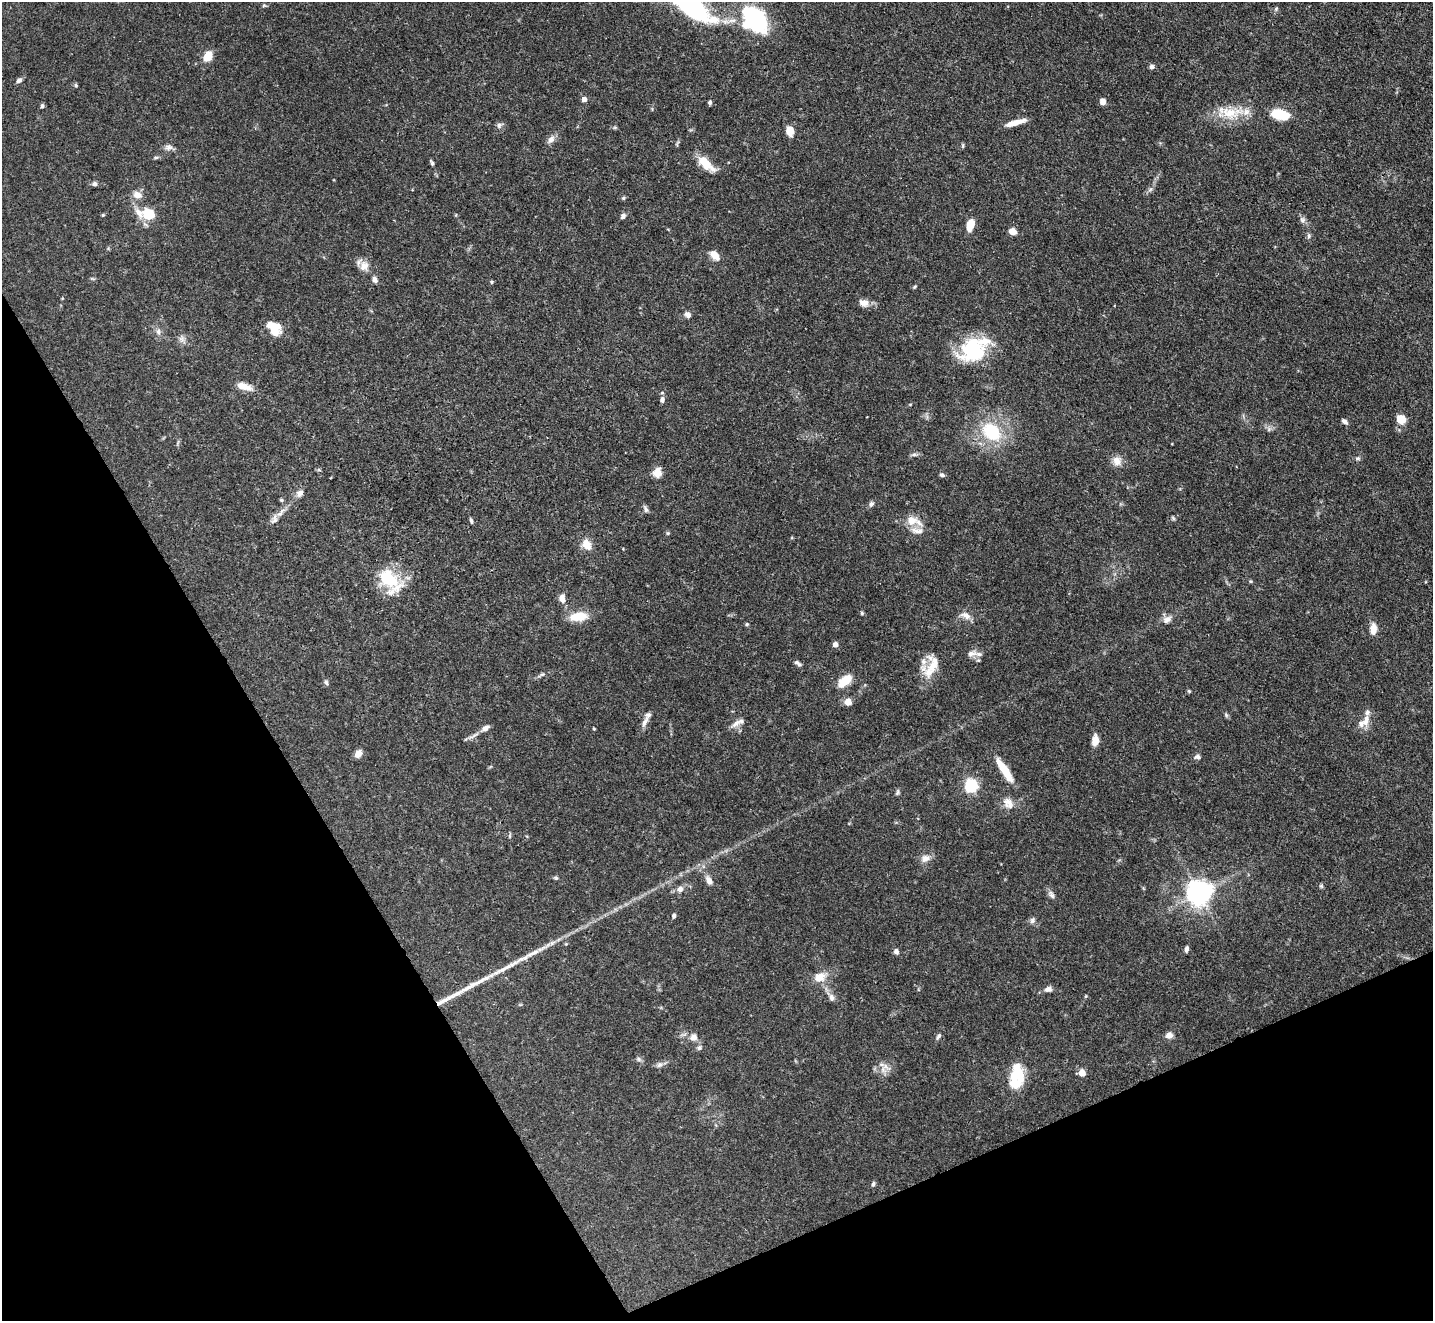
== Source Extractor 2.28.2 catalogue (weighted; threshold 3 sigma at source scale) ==
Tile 14 of 4 x 4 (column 2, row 4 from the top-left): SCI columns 1433-2863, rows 290-1608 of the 5728 x 5718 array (HDU 1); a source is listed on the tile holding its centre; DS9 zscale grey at full resolution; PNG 1435 x 1323 px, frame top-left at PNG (2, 2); no overlay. Shown black and unused: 25% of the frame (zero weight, under 3 of 4 exposures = <1% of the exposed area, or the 3 px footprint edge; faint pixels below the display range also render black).
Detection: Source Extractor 2.28.2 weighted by HDU 2 'WHT'; one run over the whole footprint, this tile lists its part. Background 0.068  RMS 0.0034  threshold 0.0155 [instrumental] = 3 sigma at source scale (4.5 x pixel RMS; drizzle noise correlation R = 1.50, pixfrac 1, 0.05/0.05 arcsec/px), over >= 5 px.
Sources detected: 141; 3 inside a brighter object's white glare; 3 long thin detections or spike segments (spike, bleed or trail) — not listed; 11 inside a brighter listed object's ellipse — not listed separately; the other 124 listed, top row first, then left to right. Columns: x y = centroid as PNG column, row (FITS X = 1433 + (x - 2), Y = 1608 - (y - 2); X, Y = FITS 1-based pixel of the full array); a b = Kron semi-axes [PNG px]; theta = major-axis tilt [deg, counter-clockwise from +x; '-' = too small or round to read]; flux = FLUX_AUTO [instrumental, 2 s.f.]
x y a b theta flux
264 5 6 4 0 0.47
1276 9 7 4 46 0.55
755 18 32 19 -51 32
208 56 10 7 67 5.5
1152 67 6 5 - 1
19 80 7 5 37 1.2
76 85 5 4 - 0.46
584 99 5 4 - 2.6
710 102 5 4 - 0.71
1102 102 7 6 - 1.6
42 106 6 4 76 0.58
1231 113 40 16 7 11
1280 114 20 9 -13 10
1015 123 21 5 16 4.1
499 125 10 7 41 1.1
790 131 9 7 -83 4.3
551 139 12 8 50 1.8
963 146 6 4 -85 0.45
168 147 11 8 1 1.5
156 157 6 4 1 0.55
432 163 7 4 -58 0.69
706 164 25 10 -41 6.3
94 184 7 6 - 0.9
1150 189 8 4 44 0.82
137 195 11 9 -16 2.7
623 198 5 4 - 0.52
139 213 18 9 -59 3.7
148 214 6 6 - 18
103 215 4 4 - 0.33
623 216 7 7 - 0.99
1302 220 8 7 - 1.1
970 225 9 6 77 7.3
1013 231 7 6 - 3.2
1309 236 8 5 -86 0.73
714 255 14 8 -47 3.2
364 266 14 12 65 3.1
93 279 7 3 -19 0.44
375 280 8 6 -64 1.2
491 282 5 3 - 0.36
914 287 6 3 32 0.42
864 303 13 9 -11 2.7
688 315 8 6 -44 1.4
274 330 16 13 57 6.1
158 332 8 6 77 1.2
181 339 9 7 -54 1.4
973 349 43 21 16 19
244 386 20 8 -18 3.8
662 400 8 6 85 1.2
1401 419 7 6 - 7.1
1344 421 7 5 -43 1.1
1269 429 6 6 - 0.88
991 432 22 16 -41 18
914 455 10 4 0 0.83
1358 458 7 5 13 0.71
1117 461 13 12 - 2.9
657 472 12 10 81 2.9
942 475 7 5 -16 0.79
299 493 10 8 45 1.8
281 500 6 4 -21 0.47
871 504 8 5 61 0.95
646 509 10 5 -66 0.87
281 512 18 6 46 2.6
1173 518 6 5 - 0.48
912 520 13 12 - 4.7
471 521 7 3 -74 0.66
668 533 5 5 - 0.43
587 544 13 10 -60 3.6
390 580 33 20 -50 17
1251 581 5 4 - 0.43
562 598 9 7 -81 2.4
862 613 6 4 -48 0.47
966 615 15 8 -29 2.4
578 616 23 11 6 6.4
1167 619 13 9 32 2
747 624 5 5 - 0.44
1373 629 14 8 86 3.2
835 645 4 4 - 2.5
971 654 16 8 8 2.4
798 663 10 5 -36 1
933 665 27 14 83 6.3
542 674 7 5 20 0.68
845 680 18 9 41 6.6
326 682 8 5 -67 0.73
1189 691 5 4 - 0.43
848 702 8 7 - 2.7
1226 715 7 5 -69 0.6
1366 720 19 9 79 3.3
645 722 18 6 64 2
736 724 15 7 37 2.1
485 728 12 7 32 1.8
594 729 4 3 - 0.32
1095 740 13 7 84 3
358 754 9 7 53 2.2
1197 757 9 6 -7 1
1005 771 35 9 -57 8
971 786 6 6 - 65
897 792 8 5 77 0.67
1008 803 17 13 -55 3.6
510 836 6 4 -90 0.52
925 858 14 9 16 2.5
556 878 7 4 -2 0.52
709 880 14 8 -63 2
1321 886 5 5 - 0.52
680 889 8 7 - 1.7
1199 893 9 7 -86 370
1051 895 13 6 -56 1.3
674 916 6 4 78 0.82
1032 920 8 7 - 1.1
1186 949 7 4 81 1.1
896 951 7 6 - 1.1
820 977 16 11 27 4.8
1048 989 9 7 6 1.6
1086 996 5 4 - 0.34
832 998 10 7 -77 1.5
1169 1035 7 6 - 2.5
938 1036 10 5 56 0.89
694 1037 11 10 - 2.2
699 1048 7 6 - 0.93
639 1059 8 5 -28 0.8
660 1064 10 7 24 1.3
885 1066 18 6 -40 2.1
1082 1073 5 5 - 6
1018 1074 23 15 -78 11
873 1184 7 4 75 0.65